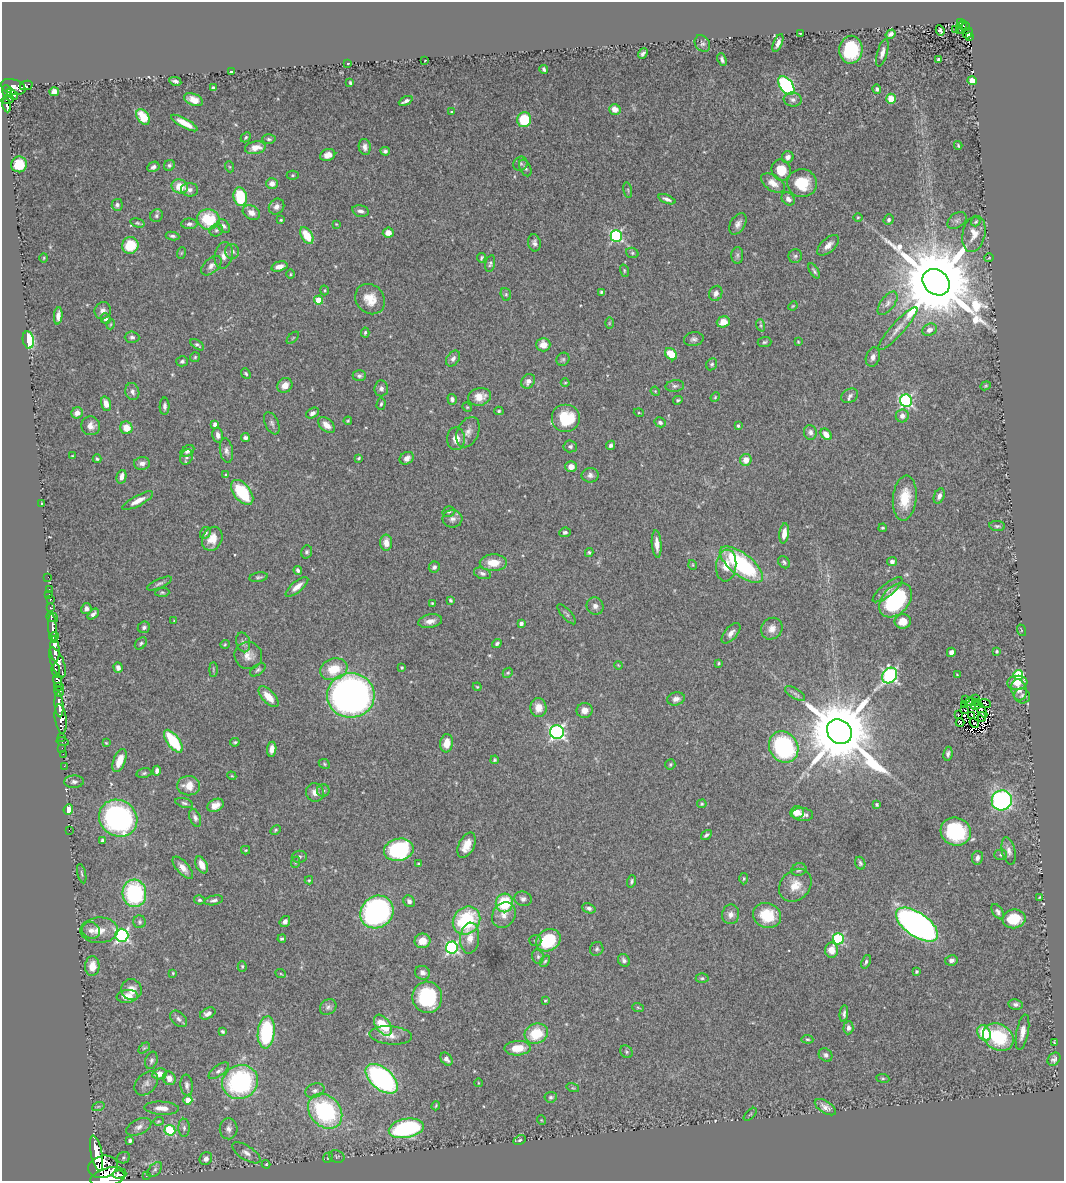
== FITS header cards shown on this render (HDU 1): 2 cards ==
NAXIS1  =                 1062
NAXIS2  =                 1179

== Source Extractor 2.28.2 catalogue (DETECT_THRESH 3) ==
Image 1062 x 1179 px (HDU 1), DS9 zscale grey, 1 PNG px = 1 image px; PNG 1066 x 1183 px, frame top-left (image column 1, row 1179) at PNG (2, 2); each listed source drawn as its Kron ellipse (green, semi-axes under 4 px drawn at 4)
Background 1.11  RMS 0.035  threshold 0.104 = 3 sigma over >= 5 px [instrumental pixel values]
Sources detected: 472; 3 with non-positive FLUX_AUTO (blend fragments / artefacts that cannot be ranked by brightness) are neither listed nor drawn; the other 469 listed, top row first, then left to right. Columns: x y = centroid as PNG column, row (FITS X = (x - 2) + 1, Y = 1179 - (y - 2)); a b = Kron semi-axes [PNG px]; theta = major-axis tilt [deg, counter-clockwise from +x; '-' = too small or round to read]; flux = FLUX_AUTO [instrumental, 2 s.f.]
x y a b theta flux
960 23 3 3 - 14
963 25 5 3 - 18
966 27 4 3 - 7.1
956 29 2 2 - 2.8
940 30 5 3 - 4.3
960 30 3 2 - 6.6
800 33 3 2 - 1.3
968 33 5 2 - 33
890 34 5 3 - 7.2
970 36 4 3 - 17
778 43 9 4 67 9.6
702 44 9 7 -52 6.5
851 50 14 11 87 140
882 53 14 5 74 12
643 54 6 3 51 5.6
938 59 4 3 - 4.3
425 60 2 2 - 1.1
722 60 7 4 -69 5.7
348 63 3 2 - 2
544 69 4 3 - 4.3
231 72 4 3 - 3
175 81 6 3 -12 5.6
972 81 5 4 - 87
350 83 4 3 - 3.1
26 85 6 4 14 110
786 86 10 6 -53 300
13 87 12 7 -18 850
213 88 4 4 - 4.9
877 89 5 4 - 6.1
7 91 6 5 - 810
54 92 5 4 - 15
12 94 6 3 -41 540
8 99 6 3 18 320
891 99 5 4 - 42
193 100 10 5 -23 20
793 100 9 7 -7 8.7
406 101 7 3 27 7.1
7 105 7 3 -79 340
615 109 6 5 - 18
451 112 3 2 - 2.4
143 117 9 5 -56 52
524 120 7 7 - 94
184 123 15 4 -29 29
246 137 6 4 46 3.9
269 139 7 4 -2 4.5
958 145 4 3 - 3.1
365 147 8 6 -80 11
255 148 10 6 10 30
385 151 5 4 - 5.3
328 155 8 6 21 17
788 157 6 5 - 11
19 164 8 8 - 49
520 164 7 6 - 5.5
169 165 6 5 - 5
153 167 6 5 - 6.6
230 167 5 3 - 2.2
525 168 9 5 -64 6
781 170 11 9 -66 50
293 175 6 4 -1 3.3
773 183 13 7 -34 21
802 183 15 14 - 72
272 184 6 5 - 16
180 186 8 7 - 40
190 190 8 7 - 8.4
628 190 8 3 -77 2.8
240 197 9 6 -80 110
667 199 9 4 -22 7.9
788 199 7 5 -44 10
117 205 6 5 - 6.7
276 207 8 7 - 12
360 211 9 5 -12 9.1
251 213 9 6 -27 14
156 216 7 6 - 5.1
858 217 5 3 - 2.3
208 219 11 10 - 100
281 220 4 3 - 2.4
889 220 5 5 - 5.2
957 220 10 7 35 8.1
976 222 5 3 - 2.9
137 223 7 4 -16 3.7
189 224 8 5 2 7.1
336 224 3 2 - 1.7
738 224 12 7 58 11
224 226 7 5 -46 6.5
216 230 7 6 - 5.5
388 233 5 5 - 18
974 234 18 11 78 27
307 235 9 5 -58 58
172 236 7 3 -8 5.3
616 236 6 5 - 310
534 243 8 6 -80 8.4
130 245 8 8 - 62
828 245 13 7 43 15
232 251 7 7 - 10
181 253 6 3 71 2.5
632 253 6 5 - 4.2
224 255 13 9 78 16
737 255 8 6 87 6.1
795 256 7 6 - 5.7
44 258 5 3 - 1.9
481 258 4 2 - 3.1
989 258 4 3 - 1.6
490 263 8 5 77 5
211 266 12 7 43 13
279 266 8 5 15 17
624 271 6 4 -72 3.2
814 271 8 3 -58 4.9
290 274 5 3 - 2.3
936 282 14 12 -41 44000
325 290 5 4 - 2.9
601 292 3 3 - 4
716 293 8 6 63 11
506 294 6 5 - 4.2
370 299 16 14 -50 37
318 300 4 4 - 52
888 303 14 7 53 12
793 306 5 4 - 2.3
103 311 9 8 - 11
58 316 8 4 85 13
105 318 5 5 - 7.9
723 322 6 5 - 33
609 323 6 4 89 3
111 324 5 3 - 2
761 325 6 4 -71 3.2
898 328 28 6 48 21
930 330 7 6 - 12
365 332 5 4 - 3.8
132 337 7 6 - 6.3
293 338 7 3 45 2.3
694 339 10 7 8 7.8
28 340 8 5 -78 110
764 342 7 5 4 4.3
798 342 4 3 - 2.2
197 345 8 4 -33 4.6
543 345 7 7 - 26
671 354 7 5 -45 47
195 357 5 5 - 3.2
873 357 10 7 73 11
453 358 9 6 55 8.5
563 359 7 6 - 4.7
182 361 6 5 - 5.1
712 364 6 5 - 4.3
246 374 6 4 -51 3.4
359 376 7 5 0 5.6
528 381 8 6 53 11
565 383 4 3 - 2
285 385 8 7 - 21
675 386 9 5 6 7
986 386 5 4 - 2.7
381 388 8 7 - 8.6
655 391 5 3 - 2.2
132 392 9 7 -74 8.9
850 396 9 6 30 7.7
480 397 11 8 13 28
715 397 5 4 - 2.5
452 399 5 4 - 8.4
678 400 5 4 - 3.8
906 401 6 6 - 390
106 404 7 5 -74 18
381 404 6 3 74 3.8
165 406 9 5 90 7.2
467 407 5 4 - 2.6
499 411 4 4 - 3.3
77 413 6 5 - 15
312 413 7 5 31 8.6
639 413 5 3 - 2
902 416 6 6 - 13
566 418 14 14 - 95
348 421 4 3 - 2.4
660 422 6 5 - 6.9
272 423 12 6 -65 7
215 424 4 4 - 16
327 425 10 6 -40 18
91 426 9 9 - 14
738 426 4 3 - 3.9
126 428 6 6 - 34
468 432 16 10 65 17
810 432 7 6 - 8.8
826 434 6 4 -50 25
218 435 7 5 -76 10
245 438 4 4 - 6.9
456 439 11 9 -90 20
611 445 5 4 - 5.8
570 446 7 6 - 5
187 451 7 5 35 7.4
226 451 12 6 -80 9.5
72 456 3 3 - 2
186 457 8 6 63 9
359 458 4 3 - 3
407 458 7 6 - 13
97 459 4 4 - 3.8
746 460 6 6 - 23
142 463 8 6 3 10
571 467 5 5 - 18
226 475 4 4 - 2.7
590 475 8 7 - 9.4
121 477 7 5 78 14
242 492 14 8 -52 130
939 496 8 5 67 9.5
905 498 22 12 84 60
138 501 17 5 28 20
41 503 2 2 - 1.5
449 512 6 5 - 4.1
452 519 10 8 -2 12
997 526 8 5 -6 4.5
883 528 4 3 - 3.1
565 532 6 5 - 6.1
205 533 6 5 - 5.5
784 533 10 5 83 24
212 539 12 10 66 29
386 543 8 6 -87 24
657 544 13 5 -86 18
307 552 6 5 - 4.9
589 552 4 3 - 3.3
784 562 7 5 -53 4.5
892 562 5 4 - 8.8
493 563 13 8 1 39
693 565 5 3 - 2.1
726 565 16 10 84 34
741 565 26 11 -38 270
434 567 6 5 - 7.2
298 570 4 3 - 6.4
482 573 9 5 -17 7
48 577 2 2 - 11
258 577 9 4 9 5.1
159 584 13 4 25 6.8
297 587 14 5 39 19
49 589 2 2 - 17
888 590 18 6 38 12
162 592 7 4 3 3.6
49 595 3 2 - 42
50 599 3 3 - 67
450 600 3 3 - 3.7
896 600 19 13 48 240
432 603 4 4 - 2.4
595 606 9 8 - 11
51 608 3 3 - 410
86 609 5 5 - 10
93 614 6 4 41 8.1
567 614 13 4 -48 6.1
52 617 6 4 -20 360
174 621 4 3 - 2.3
430 621 12 6 10 17
903 621 8 7 - 25
521 623 4 3 - 8.3
144 627 6 5 - 6.5
53 628 15 4 -85 2100
772 629 11 10 - 17
1021 630 6 3 -72 2.5
731 633 12 6 49 13
54 636 5 3 - 980
243 642 10 7 -76 8.6
141 643 7 5 42 4.4
497 643 5 4 - 5
225 644 5 4 - 2.7
55 649 12 4 -85 4700
997 651 3 3 - 3.7
951 652 4 4 - 11
248 655 14 13 - 22
57 662 16 6 -67 2200
719 663 4 4 - 3.1
618 665 4 3 - 1.9
118 667 5 4 - 10
402 667 3 3 - 3.7
213 669 7 3 -90 3.1
334 669 14 10 18 63
56 670 7 3 -82 490
258 670 9 5 36 5.3
508 673 5 4 - 3.6
957 675 4 2 - 1.7
1018 675 5 5 - 150
890 676 8 6 52 500
57 681 6 4 -76 1100
1017 683 10 7 6 27
59 687 5 3 - 470
477 687 4 3 - 2.5
1019 690 11 7 -76 16
59 692 5 4 - 540
795 693 11 5 -30 8.1
351 695 24 22 0 1400
1022 696 8 7 - 7.5
268 697 13 6 -48 36
676 699 9 6 13 11
975 699 2 2 - 2.5
965 700 3 2 - 1.6
970 701 5 2 - 5.7
975 702 3 2 - 1.5
984 703 6 2 -8 4.6
59 705 12 4 -85 2500
965 705 4 2 - 2.2
976 705 5 2 - 2
538 708 9 8 - 22
585 710 8 7 - 18
964 710 3 2 - 3.3
981 710 9 3 -58 3.8
958 715 3 2 - 2
971 715 3 2 - 3.3
982 717 5 2 - 1.5
61 719 14 6 -82 2400
960 723 4 2 - 3.5
974 723 5 3 - 0.31
557 732 7 7 - 600
839 732 13 11 -44 29000
61 737 3 2 - 31
173 741 13 6 -53 130
63 742 6 3 -13 100
235 742 4 3 - 3.1
106 743 3 2 - 2.1
447 743 9 6 82 30
784 747 16 14 -56 300
62 748 2 2 - 16
272 749 7 4 82 13
63 754 2 2 - 14
948 754 7 4 81 6.1
495 760 4 4 - 3.5
119 761 12 6 69 36
324 764 6 4 -25 3
670 764 5 5 - 3.7
64 766 2 2 - 16
157 771 5 4 - 8.3
144 773 7 5 11 4.4
232 776 4 3 - 2.1
74 782 10 6 2 7.3
189 786 11 9 -1 32
323 791 6 6 - 5.9
315 792 9 9 - 16
1002 800 10 10 - 580
184 803 9 4 -17 5.4
702 804 5 4 - 2.7
215 805 8 6 29 18
877 805 4 3 - 4
68 809 5 4 - 26
797 812 7 6 - 27
803 815 10 6 -5 15
118 818 20 18 -35 550
195 818 9 5 -68 7.5
69 830 2 2 - 47
275 830 5 4 - 2.8
956 831 15 14 - 170
706 835 6 3 34 5.5
102 841 4 3 - 5.2
467 845 13 7 64 32
246 850 4 4 - 2.5
399 850 15 11 11 260
1009 851 14 6 -77 13
1000 855 6 5 - 4
299 857 7 6 - 5.8
977 858 7 5 82 11
296 862 6 3 70 2.6
860 863 6 5 - 4.9
418 864 3 3 - 3.1
202 865 9 5 -64 21
183 868 14 6 -49 17
799 870 7 6 - 6.4
82 874 10 4 -78 3.9
744 879 5 4 - 3.2
309 880 4 4 - 3.1
632 881 6 4 71 4.4
795 885 18 14 47 36
134 893 14 12 -86 250
1039 898 3 2 - 2.3
523 899 9 7 -16 8.3
199 900 5 4 - 4.6
214 900 9 4 12 7
409 901 6 5 - 7.6
504 903 9 8 - 110
589 908 7 4 -21 6.2
377 912 17 15 41 570
998 912 8 5 -55 6.5
731 914 10 8 80 14
504 915 13 11 54 20
767 915 14 12 -21 64
1014 919 11 9 9 58
285 921 6 5 - 8
467 921 15 13 49 180
140 922 6 6 - 4.8
917 925 24 12 -35 1200
91 930 9 8 - 12
99 930 19 12 1 31
122 935 6 6 - 500
470 938 15 9 86 24
282 939 4 3 - 3.7
838 939 5 5 - 230
548 940 13 10 33 130
422 941 8 7 - 31
535 941 6 5 - 4.5
452 948 6 6 - 410
597 949 7 6 - 5.8
831 950 7 6 - 26
538 957 7 5 -75 5.4
624 960 7 5 -58 7.1
951 960 6 5 - 9.2
545 961 6 4 53 3.4
866 962 7 4 68 5.4
92 966 10 7 87 28
242 966 5 4 - 3.1
916 971 3 3 - 4
173 973 3 3 - 2.6
423 973 8 6 -26 9.6
281 974 5 3 - 2.3
702 978 6 4 0 4.1
131 990 10 10 - 20
127 996 10 6 7 31
427 997 16 15 - 190
545 1001 4 3 - 2.4
1015 1004 7 5 -10 6.2
328 1007 9 7 38 7.7
638 1008 6 3 -20 2.7
208 1014 8 5 26 11
844 1014 8 4 83 6.4
178 1019 10 6 -43 8.8
383 1025 12 7 -54 85
848 1028 6 5 - 8.8
222 1031 4 3 - 3.9
266 1032 16 8 84 200
1022 1032 18 6 79 18
984 1033 8 6 -62 78
536 1034 12 9 24 74
391 1035 21 9 -5 22
998 1037 16 13 -32 140
807 1039 6 3 -5 3.1
1054 1042 3 2 - 1.8
144 1048 6 4 43 2.9
518 1048 13 7 3 39
626 1052 7 5 -47 4.6
826 1055 7 6 - 6.9
446 1059 7 5 -51 10
1054 1059 7 5 47 7.6
151 1060 9 6 73 6.4
219 1071 12 5 36 8.5
159 1074 7 5 11 22
169 1078 7 6 - 19
883 1078 6 3 -7 3
382 1079 19 11 -41 520
240 1082 18 16 29 350
146 1083 14 9 47 12
478 1083 4 3 - 1.6
187 1085 10 6 -82 8.5
573 1088 6 4 -17 2.8
315 1091 10 7 18 10
551 1097 6 5 - 4.4
188 1100 4 4 - 33
436 1106 4 3 - 2.4
98 1107 6 4 19 3.3
825 1107 12 6 -32 12
162 1108 17 6 -3 21
325 1111 19 15 -48 300
750 1114 8 3 45 2.7
541 1120 5 3 - 1.8
158 1121 5 4 - 2.8
139 1127 13 7 25 13
184 1128 9 6 -89 7
406 1128 18 9 11 310
229 1129 10 9 - 12
170 1130 5 5 - 150
130 1140 3 3 - 6.8
520 1140 6 4 27 4
97 1153 18 5 -78 5300
246 1153 16 7 -33 14
337 1156 8 6 -20 4.2
124 1158 6 5 - 4.2
328 1158 5 4 - 2.7
206 1159 7 6 - 10
266 1164 4 4 - 2
103 1167 15 11 15 7700
155 1170 9 5 46 5.3
119 1174 6 2 -3 1100
146 1176 2 2 - 15
108 1177 18 9 14 8600
At the frame edge (FLAGS 8, measured only in part): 1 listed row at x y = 108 1177
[3 non-positive-flux detections neither listed nor drawn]